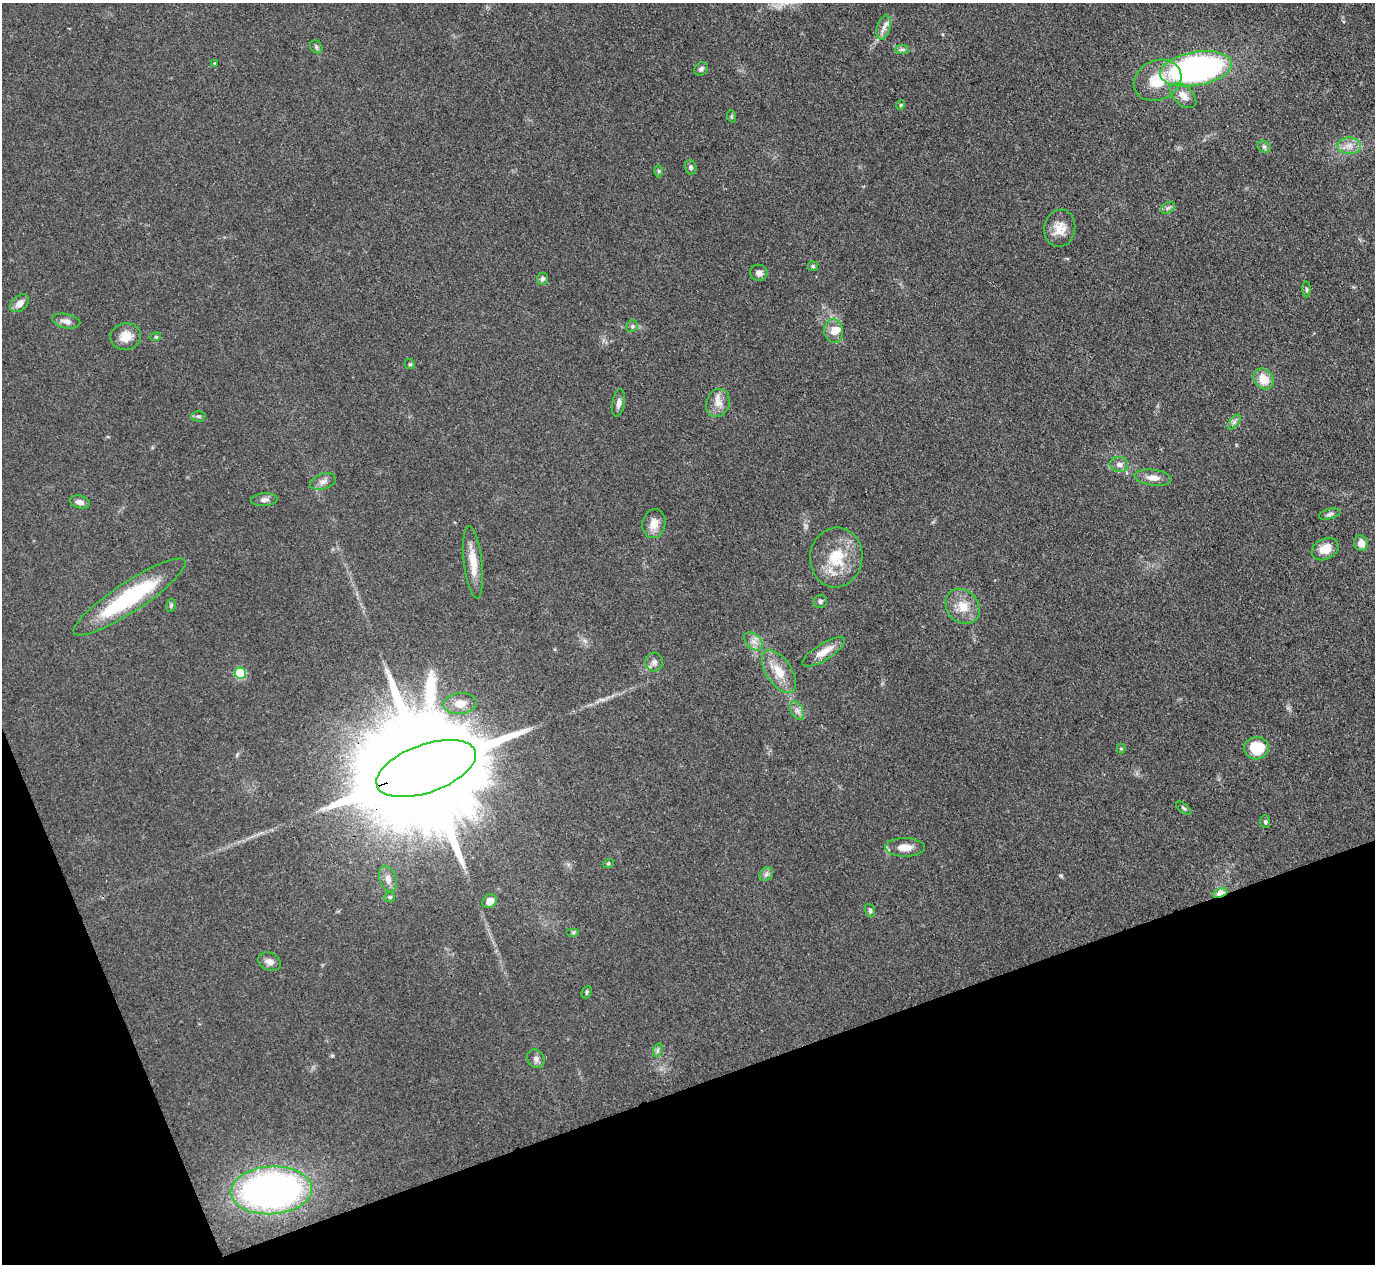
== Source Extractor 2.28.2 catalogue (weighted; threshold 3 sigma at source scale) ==
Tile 14 of 4 x 4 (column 2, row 4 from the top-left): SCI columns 1375-2747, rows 150-1411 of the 5494 x 5480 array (HDU 1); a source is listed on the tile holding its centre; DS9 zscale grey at full resolution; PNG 1377 x 1266 px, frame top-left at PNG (2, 3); each listed source drawn as its Kron ellipse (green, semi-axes under 4 px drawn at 4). Shown black and unused: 18% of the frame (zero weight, under 3 of 4 exposures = <1% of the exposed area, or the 3 px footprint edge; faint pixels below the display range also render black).
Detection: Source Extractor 2.28.2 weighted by HDU 2 'WHT'; one run over the whole footprint, this tile lists its part. Background 0.0878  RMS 0.0065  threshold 0.0293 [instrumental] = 3 sigma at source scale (4.5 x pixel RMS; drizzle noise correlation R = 1.50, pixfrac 1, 0.05/0.05 arcsec/px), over >= 5 px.
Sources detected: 74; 1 inside a brighter listed object's ellipse — not listed separately; the other 73 listed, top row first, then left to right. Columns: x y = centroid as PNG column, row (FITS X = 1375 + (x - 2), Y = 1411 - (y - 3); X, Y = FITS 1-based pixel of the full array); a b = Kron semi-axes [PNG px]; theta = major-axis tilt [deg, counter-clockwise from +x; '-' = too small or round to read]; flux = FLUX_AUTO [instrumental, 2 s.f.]
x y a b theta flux
884 28 12 6 74 3.9
316 47 7 5 -48 1.4
902 49 7 4 0 1.5
215 63 3 3 - 1.1
701 69 7 6 - 2
1196 69 36 16 10 200
1158 80 25 19 25 22
1183 96 15 9 -42 6.8
901 105 5 4 - 0.75
731 116 6 4 -72 0.85
1349 146 12 8 -2 5.3
1264 147 7 5 -44 1.4
691 167 7 5 -73 1.6
659 171 6 4 -89 0.88
1168 208 7 5 32 1.6
1060 228 19 15 80 10
813 266 5 5 - 1.1
759 273 9 8 - 3.1
542 279 6 5 - 1.8
1306 289 8 4 -89 1.2
20 303 11 7 41 5.1
66 321 14 7 -12 3.9
632 326 6 5 - 1.3
834 331 12 9 -82 7.1
126 336 15 13 13 8.4
156 337 5 4 - 1
410 364 5 4 - 0.84
1263 379 11 9 -51 11
618 403 14 6 81 3
718 403 14 11 69 6.6
198 416 7 5 -1 1.2
1234 422 8 4 53 1.9
1119 464 9 7 -11 3.2
1153 478 18 8 -7 5.8
323 481 13 7 18 3.5
264 500 13 6 4 2.8
80 502 10 6 -15 3.1
1330 514 11 5 13 1.8
654 524 14 11 79 7.2
1361 543 8 7 - 6.4
1325 549 14 10 28 9.1
836 557 30 26 83 27
473 562 37 9 -84 12
129 597 66 14 33 67
820 601 7 6 - 1.8
171 605 6 5 - 1.2
963 606 19 15 -50 12
753 641 11 7 -44 3.8
824 652 24 8 32 9.1
654 662 9 9 - 3
779 672 24 12 -56 13
240 673 6 5 - 38
460 704 17 10 5 8.5
797 711 10 6 -63 2.7
1256 748 12 11 - 20
1121 749 5 4 - 0.86
426 769 52 24 20 38000
1183 808 9 3 -40 0.97
1265 822 6 5 - 1.2
905 847 20 9 -1 8.7
608 864 6 3 20 0.86
766 874 7 6 - 1.9
388 879 13 8 -71 4.3
1220 893 7 4 22 17
390 897 6 4 44 0.96
490 901 8 6 40 5.7
870 910 7 5 -72 1.3
573 932 6 4 0 0.99
269 962 11 8 -23 3.8
587 992 6 4 66 1.2
658 1050 7 4 71 1.5
536 1059 10 8 -61 2.8
271 1190 41 24 4 290
Overlapping masked pixels (flux is a lower limit): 2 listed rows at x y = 426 769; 1220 893